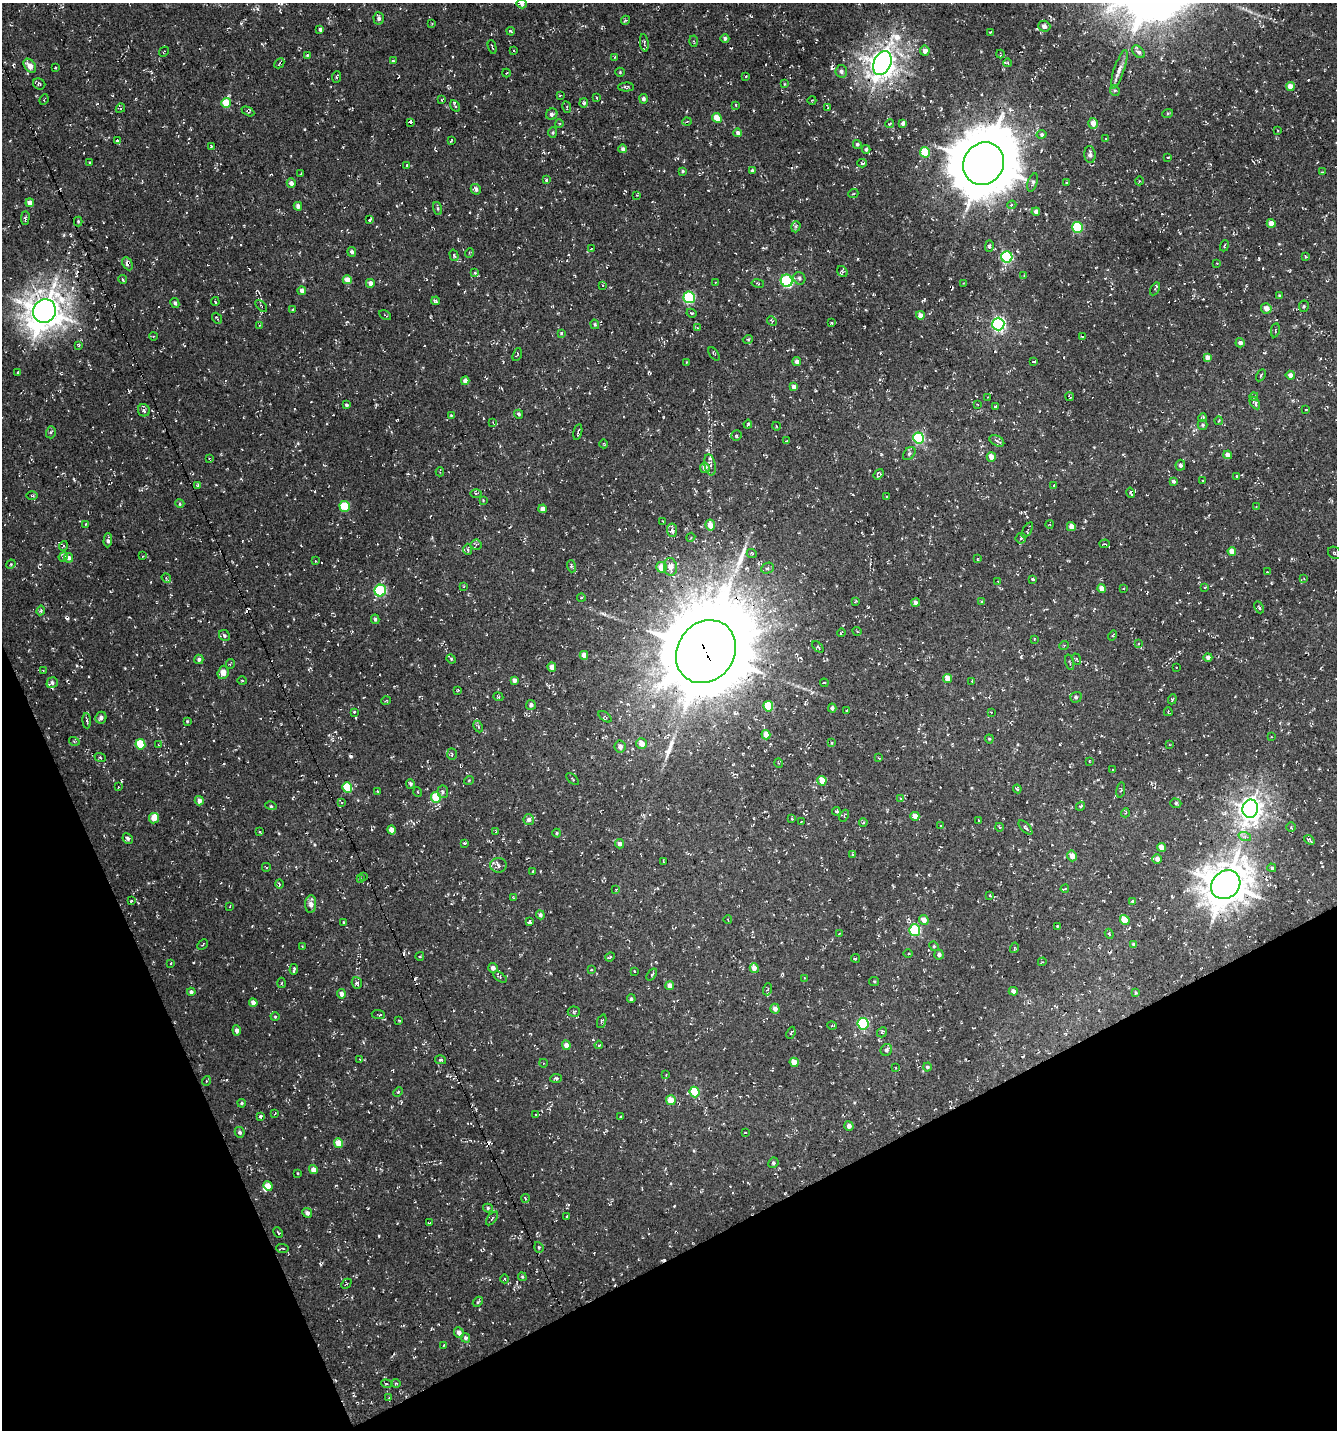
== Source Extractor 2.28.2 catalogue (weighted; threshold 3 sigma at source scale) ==
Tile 14 of 4 x 4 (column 2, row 4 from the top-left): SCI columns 1487-2821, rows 1-1428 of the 5583 x 5711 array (HDU 1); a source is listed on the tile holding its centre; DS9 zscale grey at full resolution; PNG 1339 x 1432 px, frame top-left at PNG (2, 3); each listed source drawn as its Kron ellipse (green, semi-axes under 4 px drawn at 4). Shown black and unused: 21% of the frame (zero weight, under 3 of 4 exposures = <1% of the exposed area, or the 3 px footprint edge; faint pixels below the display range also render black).
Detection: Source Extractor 2.28.2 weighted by HDU 2 'WHT'; one run over the whole footprint, this tile lists its part. Background -0.0018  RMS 0.0053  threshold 0.024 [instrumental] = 3 sigma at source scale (4.5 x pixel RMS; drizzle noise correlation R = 1.50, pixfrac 1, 0.0396/0.0396 arcsec/px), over >= 5 px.
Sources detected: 508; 25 cosmic-ray / hot-pixel residue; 3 long thin detections or spike segments (spike, bleed or trail) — neither listed nor drawn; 6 inside a brighter listed object's ellipse — not listed separately; the other 474 listed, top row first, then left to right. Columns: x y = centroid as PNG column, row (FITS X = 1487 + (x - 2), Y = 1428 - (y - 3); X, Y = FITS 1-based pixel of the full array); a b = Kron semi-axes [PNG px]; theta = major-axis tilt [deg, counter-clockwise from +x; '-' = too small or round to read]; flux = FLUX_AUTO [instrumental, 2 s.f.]
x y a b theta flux
522 4 5 4 - 0.87
379 18 6 5 - 1.5
626 20 5 3 - 0.67
432 23 4 3 - 0.43
1044 26 6 5 - 2.4
320 29 4 3 - 0.86
511 31 4 3 - 0.64
990 32 3 2 - 0.57
725 38 4 4 - 1.3
693 41 5 4 - 0.64
644 43 9 4 -81 0.97
492 47 7 2 -75 0.56
513 50 3 2 - 0.39
925 51 5 5 - 3.2
164 52 5 2 - 0.38
1139 52 7 5 -44 1.7
1000 54 4 2 - 0.47
307 56 4 3 - 0.53
614 57 4 3 - 0.45
393 61 3 3 - 0.59
279 63 6 3 47 0.61
882 63 12 8 64 580
1008 63 4 3 - 0.41
30 66 8 5 -53 4.8
55 68 3 2 - 0.37
1119 69 20 5 71 3.3
841 71 6 6 - 1.5
620 72 5 4 - 0.6
506 73 4 4 - 0.57
746 76 3 2 - 0.38
336 77 6 3 84 0.53
39 84 6 5 - 0.97
784 84 4 3 - 0.43
1290 86 4 4 - 5.2
626 87 7 4 3 0.98
1115 90 5 5 - 0.84
560 95 3 3 - 0.45
597 98 3 3 - 0.59
643 99 5 4 - 1.3
44 100 5 2 - 0.39
442 100 4 3 - 0.56
812 100 4 3 - 0.39
226 103 5 4 - 13
584 103 5 4 - 1.1
736 105 3 3 - 0.62
455 106 6 4 -59 0.9
567 107 6 2 -79 0.51
120 108 5 4 - 0.82
828 108 4 2 - 0.53
248 111 7 4 -27 0.87
1168 113 5 3 - 0.61
552 114 6 5 - 1.8
717 118 5 4 - 8.4
687 121 4 3 - 0.55
410 122 3 3 - 22
559 123 4 3 - 0.38
903 123 4 4 - 1.5
1093 123 5 4 - 3.9
889 124 4 2 - 0.47
1278 130 3 2 - 0.35
553 132 5 4 - 0.71
738 133 4 4 - 1.7
1042 134 5 4 - 1
1106 139 3 2 - 0.33
117 141 3 3 - 2.8
451 141 4 2 - 0.52
857 144 4 4 - 0.93
211 146 3 3 - 0.44
623 149 4 4 - 1.5
866 149 4 4 - 1
925 152 5 5 - 16
1090 155 8 5 -85 2.3
1168 157 3 2 - 0.51
89 162 3 2 - 0.6
862 163 4 3 - 0.7
984 164 22 20 58 3200
407 165 3 2 - 0.42
752 170 4 3 - 0.93
683 171 4 3 - 0.67
1323 172 4 3 - 0.56
300 174 2 2 - 0.41
546 180 3 3 - 0.83
1139 181 4 3 - 0.47
291 183 5 4 - 2.2
1033 183 9 5 73 1.4
1066 183 4 3 - 0.37
476 189 5 5 - 1.8
853 194 5 3 - 0.46
636 195 4 3 - 0.41
30 203 4 4 - 3.4
1012 205 4 4 - 1
298 206 4 4 - 2.2
438 208 7 3 -72 0.74
1036 212 4 4 - 2
25 218 7 4 89 0.9
370 220 4 2 - 0.95
78 221 5 4 - 0.64
1271 223 4 4 - 4.3
796 227 6 4 71 0.83
1077 227 5 5 - 26
989 246 6 4 88 1.2
1224 246 6 3 66 0.64
591 249 3 2 - 0.32
352 252 5 4 - 1.6
469 253 5 3 - 0.46
454 255 6 4 -73 0.8
1305 256 4 2 - 0.44
1007 257 5 5 - 53
1217 263 3 3 - 0.39
127 264 7 4 -63 2.3
842 271 6 5 - 0.77
475 272 4 3 - 0.7
1024 276 4 2 - 0.38
799 278 6 5 - 1.3
123 280 4 3 - 0.51
347 280 4 4 - 4.9
787 281 6 6 - 55
715 282 3 2 - 0.4
370 283 4 4 - 2.8
758 283 6 3 -10 0.54
964 284 3 2 - 0.5
603 285 3 3 - 0.48
1155 289 7 4 58 0.75
302 291 4 4 - 2.5
1279 296 4 3 - 0.62
689 297 6 5 - 42
436 301 4 4 - 0.99
215 302 4 3 - 0.54
175 303 5 4 - 1.2
261 306 7 2 -46 0.68
1304 306 6 5 - 0.89
1266 308 5 5 - 3.7
292 310 4 2 - 0.63
44 311 12 11 - 970
692 313 5 3 - 0.65
385 315 6 2 -30 0.43
920 315 4 4 - 3
217 318 6 3 -52 0.65
772 321 5 4 - 0.65
831 323 3 2 - 0.54
595 324 5 3 - 0.63
998 324 6 6 - 120
259 325 4 3 - 0.55
697 328 3 3 - 0.58
1275 330 7 2 79 0.46
561 333 3 3 - 0.55
153 336 4 3 - 0.45
1082 337 4 3 - 1.7
748 339 5 3 - 0.6
1240 343 5 4 - 1.9
78 345 4 2 - 0.77
517 354 7 3 70 0.63
714 354 8 3 -53 0.62
1208 357 4 4 - 2.8
687 362 3 2 - 0.45
797 362 4 4 - 2.3
1034 362 4 2 - 0.72
17 373 3 2 - 0.45
1261 375 6 3 61 0.87
1290 375 4 4 - 2.3
465 381 4 4 - 2.9
794 387 4 4 - 2.7
1254 396 4 3 - 0.43
988 397 2 2 - 0.33
1070 397 4 2 - 0.59
1255 403 7 4 -57 1.5
977 404 3 2 - 0.34
347 405 4 3 - 1
995 407 3 3 - 0.74
144 410 6 6 - 1.4
1306 410 3 2 - 0.56
519 414 5 4 - 0.83
451 416 3 3 - 0.61
1202 417 4 3 - 0.62
1218 421 4 3 - 0.41
493 422 4 2 - 0.46
748 424 4 3 - 0.64
1202 425 5 5 - 0.93
776 426 4 2 - 0.36
51 432 6 5 - 1
578 432 8 2 78 0.84
736 436 5 5 - 0.85
918 438 5 5 - 49
786 441 4 2 - 0.35
997 441 8 5 -29 1.3
604 444 4 3 - 0.36
909 453 7 5 50 1.1
1228 455 4 4 - 2.9
991 457 5 4 - 3.7
209 458 3 3 - 0.4
710 465 11 5 -79 2.2
1180 465 5 5 - 1.5
705 468 5 5 - 3.3
440 472 4 3 - 0.49
879 474 6 4 52 1.1
1237 476 3 3 - 0.62
1203 480 3 3 - 0.43
1173 481 4 4 - 1.3
198 485 3 3 - 0.7
1054 485 4 2 - 0.35
1130 493 5 4 - 1.1
476 494 5 3 - 0.58
32 496 6 3 -2 0.65
886 497 3 3 - 0.67
483 500 3 3 - 0.37
180 504 4 3 - 0.67
345 506 5 5 - 16
1256 507 3 3 - 0.52
543 509 4 4 - 3.2
663 521 4 3 - 0.49
85 524 4 3 - 0.5
1050 524 4 3 - 0.38
710 525 5 5 - 5.1
1071 527 4 4 - 3.4
672 530 6 5 - 2.8
1027 530 8 3 59 0.95
691 537 4 3 - 0.51
1021 538 5 5 - 0.93
108 540 7 3 87 1.4
1105 544 5 2 - 0.43
476 545 5 5 - 0.88
63 546 5 3 - 0.6
468 549 5 4 - 1
1232 551 4 4 - 4.4
1335 553 7 5 -34 1.1
752 554 5 3 - 0.5
143 556 3 3 - 0.46
63 557 5 4 - 0.63
69 558 5 4 - 2.4
978 559 4 3 - 0.5
315 561 3 2 - 0.38
11 564 5 4 - 0.53
571 566 6 3 -73 0.74
661 567 5 5 - 6.1
670 567 9 6 -84 4
767 568 6 5 - 1
1267 572 3 3 - 0.43
166 578 5 4 - 0.71
1032 579 3 3 - 0.78
1304 579 4 2 - 0.33
998 581 4 3 - 0.52
464 586 4 2 - 0.36
1205 587 4 3 - 0.45
1102 589 4 4 - 3.9
1123 589 3 2 - 0.39
380 591 6 5 - 45
581 597 4 3 - 0.61
855 602 4 2 - 0.5
916 602 4 4 - 1.8
982 602 4 3 - 0.56
1259 607 6 3 -64 0.93
41 610 5 4 - 0.98
375 619 4 3 - 0.89
857 631 4 3 - 0.44
841 632 4 2 - 0.56
224 635 6 5 - 1
1113 636 5 3 - 0.6
1034 639 3 2 - 0.34
1139 644 3 3 - 3.5
1064 645 5 3 - 0.52
818 647 7 3 -45 0.59
706 652 33 28 54 8500
584 655 4 4 - 3.2
1208 657 4 4 - 1.3
199 659 5 4 - 1.2
451 659 5 4 - 0.67
1076 659 6 3 -71 0.58
1070 662 8 2 -75 0.62
230 664 5 3 - 0.59
552 667 5 4 - 3.4
1176 668 3 2 - 0.36
43 670 4 3 - 0.44
223 672 7 5 74 4.6
948 679 4 4 - 6
514 680 4 3 - 1.8
242 681 5 3 - 0.48
972 681 3 3 - 0.43
52 683 6 5 - 1.2
824 683 4 3 - 0.56
458 690 3 2 - 0.43
498 697 5 4 - 0.72
1076 697 6 5 - 1.1
1172 699 5 4 - 0.74
386 701 5 3 - 0.45
531 705 5 5 - 1.7
768 706 5 4 - 18
832 708 4 4 - 1.2
847 711 3 2 - 0.58
354 712 3 3 - 1.3
991 712 3 3 - 0.36
1168 712 4 2 - 0.51
605 717 7 4 -37 0.67
101 718 6 5 - 2
87 721 7 3 -86 0.69
187 721 4 3 - 0.5
478 727 6 4 -64 0.91
766 735 5 4 - 5.9
1271 737 4 3 - 0.5
989 739 4 4 - 0.55
74 741 5 3 - 0.57
641 743 5 5 - 4.1
832 743 4 2 - 0.41
140 744 5 5 - 19
1169 744 2 2 - 0.57
158 745 3 3 - 0.46
620 747 6 5 - 2.1
452 754 6 4 -86 0.86
100 757 6 3 -21 0.59
878 758 3 2 - 0.4
1089 761 3 2 - 0.36
779 763 5 3 - 0.46
1112 770 3 2 - 0.36
573 779 7 2 -41 0.47
469 780 5 3 - 0.4
822 781 5 4 - 6.5
410 784 4 4 - 1
118 787 3 2 - 0.37
347 787 5 5 - 14
1017 789 4 3 - 0.59
1121 790 8 2 78 0.55
378 791 4 2 - 0.37
418 792 5 3 - 0.4
443 792 6 5 - 1.3
436 797 5 5 - 16
901 798 4 3 - 0.49
199 801 5 4 - 2.7
341 803 4 3 - 0.59
1176 803 6 4 -18 0.88
271 806 6 3 -15 0.65
1080 806 5 3 - 0.74
1250 809 9 8 - 400
836 811 4 3 - 0.66
1125 813 4 3 - 0.48
844 816 6 2 65 0.5
915 816 4 4 - 3.6
154 818 5 5 - 6.5
529 819 5 5 - 2
792 819 4 3 - 0.42
979 820 3 3 - 0.54
801 822 3 2 - 0.32
863 822 4 3 - 0.71
941 826 3 2 - 0.4
999 827 4 3 - 0.46
1025 827 9 3 -46 0.96
1291 827 5 4 - 0.66
391 830 5 4 - 2.5
496 831 3 2 - 0.42
260 832 4 3 - 0.53
557 833 4 4 - 0.62
1245 837 6 4 -18 1.4
128 838 5 4 - 1.2
1309 840 6 4 -41 0.91
464 843 3 2 - 0.81
619 844 5 4 - 2.1
1161 847 4 4 - 3.9
852 854 3 2 - 0.44
1072 856 5 4 - 3.9
1157 859 5 5 - 2.4
663 861 3 2 - 0.42
498 865 8 7 - 2.2
266 867 4 2 - 0.51
1272 868 4 4 - 0.86
533 871 3 3 - 0.53
363 876 4 3 - 0.44
360 879 4 4 - 0.52
279 884 5 3 - 0.71
1226 885 15 13 44 1200
1065 889 4 3 - 0.59
616 890 3 3 - 0.49
990 895 3 2 - 0.53
514 898 4 2 - 0.38
131 901 4 3 - 0.51
1132 901 3 3 - 0.59
311 904 9 5 87 2.9
230 906 3 2 - 0.32
540 915 4 4 - 1.5
728 920 4 2 - 0.43
924 920 5 4 - 3.3
1125 920 5 4 - 7.6
344 922 4 3 - 0.49
530 922 4 3 - 3.3
1057 926 4 2 - 0.36
915 930 6 5 - 35
839 933 3 2 - 0.34
1109 934 5 4 - 0.74
1134 944 4 4 - 1.2
202 945 6 2 44 0.5
302 946 3 2 - 0.38
934 946 5 4 - 0.67
1014 948 5 3 - 0.57
908 953 5 3 - 0.56
939 954 5 4 - 1.7
420 956 4 3 - 1
610 957 5 3 - 0.59
855 958 4 2 - 0.48
1042 962 4 3 - 0.5
171 963 3 2 - 0.36
493 968 5 4 - 2.3
754 968 5 4 - 4
294 969 5 3 - 1.1
591 969 4 3 - 0.63
634 971 3 3 - 0.52
652 975 7 4 53 0.91
500 977 7 4 -32 0.89
805 978 4 3 - 0.54
874 981 5 4 - 0.63
282 983 5 3 - 0.58
357 983 6 5 - 1.3
670 986 4 4 - 3.2
768 989 6 4 71 0.62
1013 991 4 4 - 2.2
191 992 4 4 - 1.5
1136 992 4 3 - 0.57
341 994 5 4 - 2
631 999 4 3 - 0.88
253 1003 4 4 - 2.6
775 1009 5 4 - 2.5
574 1012 6 5 - 0.87
378 1015 6 3 -5 0.65
275 1017 4 4 - 0.6
399 1020 4 2 - 0.37
602 1021 7 4 68 0.84
863 1024 6 5 - 48
832 1026 5 3 - 0.47
237 1030 5 4 - 1.7
882 1032 5 4 - 0.7
791 1033 6 3 66 0.69
566 1045 5 4 - 2.5
599 1045 4 3 - 0.51
886 1050 6 5 - 1.6
360 1059 3 2 - 0.46
441 1060 5 4 - 0.8
794 1062 5 4 - 5.8
543 1063 4 3 - 0.5
896 1067 4 3 - 0.46
927 1067 4 4 - 1.1
666 1074 4 2 - 0.35
556 1078 6 4 5 0.8
206 1081 5 3 - 0.46
398 1092 5 3 - 0.55
695 1092 5 5 - 16
671 1100 5 5 - 7.1
242 1103 4 3 - 0.64
275 1113 4 2 - 0.5
536 1115 3 2 - 0.32
621 1116 3 3 - 0.77
261 1117 3 3 - 3.2
849 1126 5 4 - 2.5
240 1132 5 4 - 1.2
745 1133 3 2 - 0.37
339 1143 5 4 - 7.9
773 1163 5 5 - 0.96
313 1170 4 4 - 3.4
298 1173 3 2 - 0.36
268 1186 5 4 - 4.2
525 1198 4 3 - 0.58
488 1208 5 4 - 0.89
307 1213 5 4 - 2
567 1217 4 2 - 0.47
492 1218 8 2 50 0.59
429 1223 3 2 - 0.41
278 1233 5 3 - 1.1
539 1247 5 4 - 0.71
282 1248 6 3 -3 0.81
522 1277 4 3 - 0.6
505 1279 4 3 - 0.5
346 1284 6 3 44 0.44
478 1302 6 4 47 0.8
459 1333 5 4 - 2.4
466 1338 5 4 - 1.5
444 1345 3 2 - 0.38
396 1383 4 4 - 0.57
386 1384 5 4 - 1
389 1398 4 4 - 0.59
Overlapping masked pixels (flux is a lower limit): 6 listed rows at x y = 882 63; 984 164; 127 264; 44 311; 706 652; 1226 885
Isophote crosses this tile's border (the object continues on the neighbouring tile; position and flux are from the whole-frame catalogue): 1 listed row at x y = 1335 553